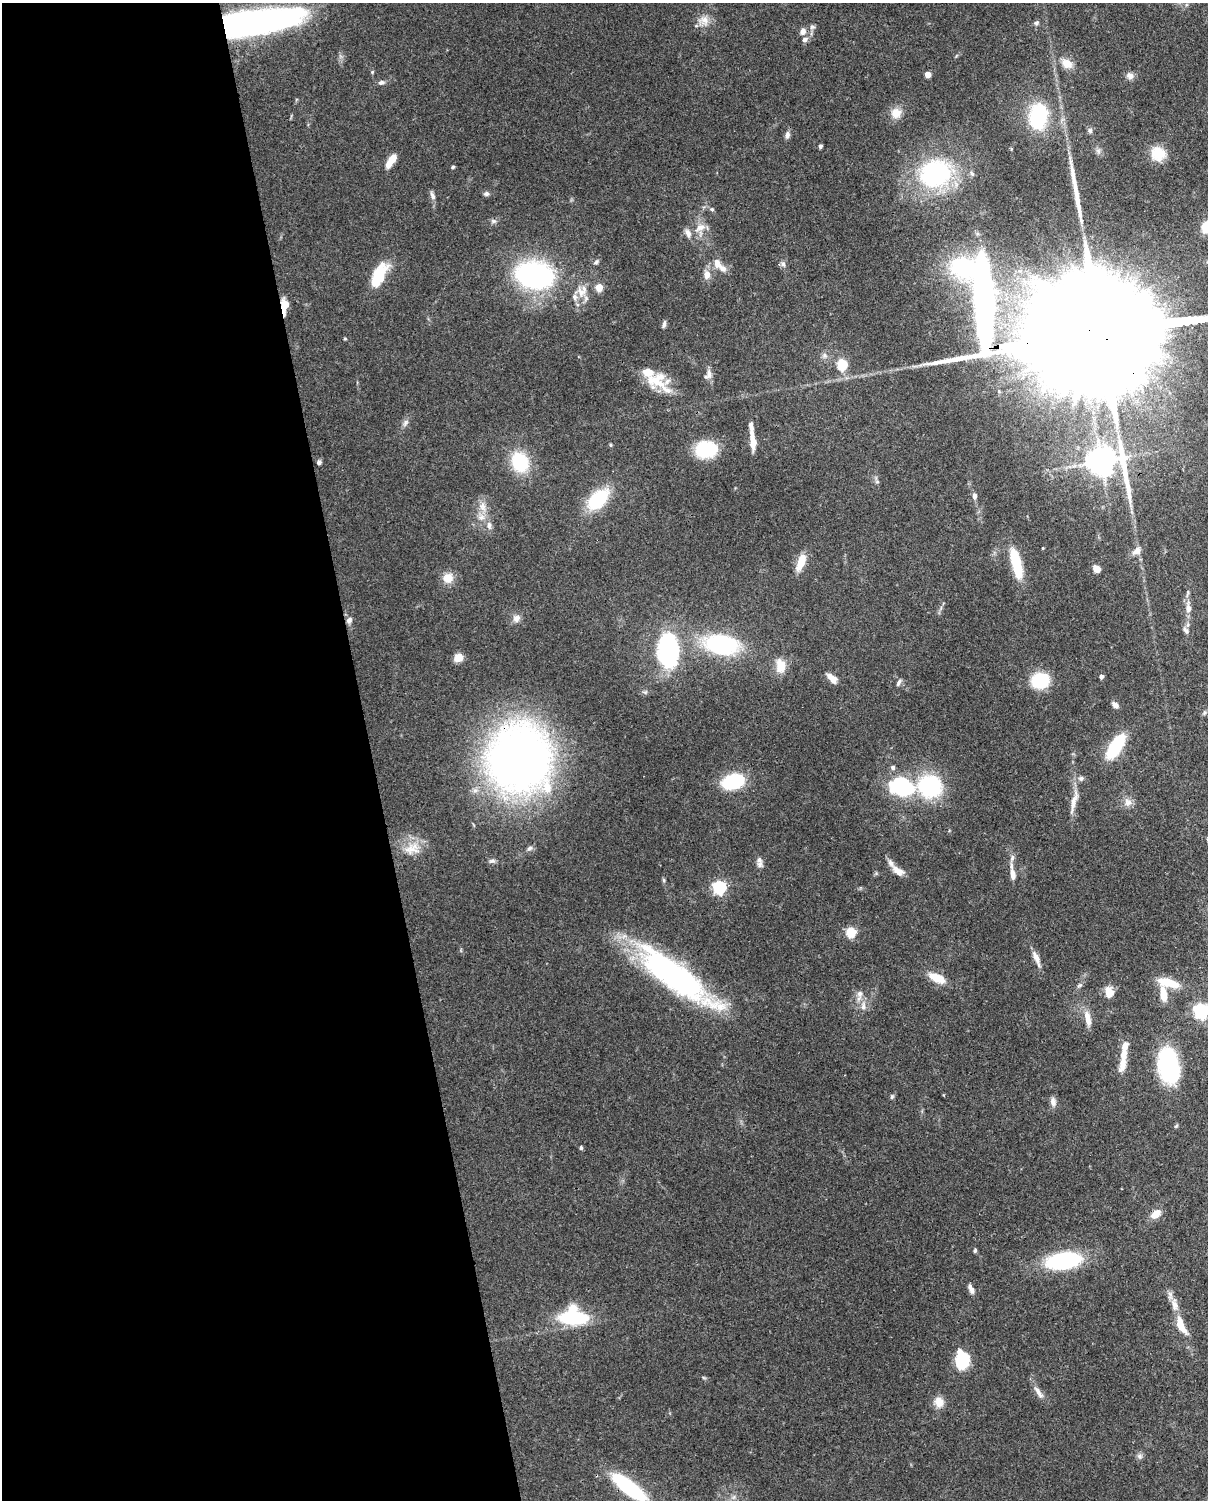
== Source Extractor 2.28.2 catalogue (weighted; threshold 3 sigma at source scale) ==
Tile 5 of 4 x 3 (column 1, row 2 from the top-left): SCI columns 91-1296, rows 1652-3149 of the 5005 x 4918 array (HDU 1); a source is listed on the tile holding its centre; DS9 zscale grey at full resolution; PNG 1210 x 1502 px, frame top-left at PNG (2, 3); no overlay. Shown black and unused: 31% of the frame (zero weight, under 3 of 4 exposures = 7% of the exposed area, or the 3 px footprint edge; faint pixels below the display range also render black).
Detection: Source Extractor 2.28.2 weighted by HDU 2 'WHT'; one run over the whole footprint, this tile lists its part. Background 0.109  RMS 0.0041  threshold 0.0184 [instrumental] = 3 sigma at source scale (4.5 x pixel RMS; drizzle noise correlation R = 1.50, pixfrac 1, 0.05/0.05 arcsec/px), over >= 5 px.
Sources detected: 140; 5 inside a brighter object's white glare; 1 long thin detection or spike segment (spike, bleed or trail) — not listed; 13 inside a brighter listed object's ellipse — not listed separately; the other 121 listed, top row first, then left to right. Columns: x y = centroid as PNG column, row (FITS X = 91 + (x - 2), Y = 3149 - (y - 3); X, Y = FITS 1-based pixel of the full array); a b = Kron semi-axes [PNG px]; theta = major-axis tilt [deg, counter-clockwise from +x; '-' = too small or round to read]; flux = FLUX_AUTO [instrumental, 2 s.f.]
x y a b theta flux
704 20 16 13 -22 4.4
1036 23 6 5 - 0.99
243 25 81 20 8 180
812 27 8 6 0 1.1
803 31 9 7 59 2
805 39 7 6 - 1.6
1067 63 15 10 -34 5
372 72 5 4 - 0.48
928 74 4 4 - 5.8
1130 76 9 8 - 2.2
381 82 9 6 13 1.2
896 113 14 13 - 4.9
1038 116 20 14 80 36
1090 130 7 6 - 0.96
787 135 9 6 76 1.6
820 146 4 3 - 0.98
1158 154 17 16 - 8.1
391 160 15 6 56 6.5
453 167 4 4 - 0.58
935 174 34 28 21 56
486 194 7 6 - 1.1
432 196 13 5 -67 1.5
712 209 6 5 - 0.71
493 221 8 6 0 1.1
1207 226 15 10 55 8.5
700 227 17 9 30 4
596 262 8 5 45 0.93
717 263 14 9 -66 3.3
783 264 8 6 -75 1.3
534 275 38 26 -11 74
707 275 12 9 -89 3
378 278 26 10 64 20
599 287 5 5 - 13
581 292 17 11 -67 5.2
285 305 14 9 -85 4.5
664 324 9 4 77 1.2
1111 332 150 25 7 53000
345 339 5 3 - 0.4
842 365 6 5 - 25
709 375 15 8 -81 2.3
656 380 29 20 -2 12
405 423 12 6 60 1.6
751 427 19 6 -82 2.1
753 444 14 7 83 4.1
610 445 5 4 - 0.5
706 449 18 14 6 28
1101 461 13 10 -30 620
319 462 6 5 - 0.99
520 462 20 16 -66 21
877 482 6 4 -1 0.67
974 496 8 6 -86 1.7
598 499 21 12 46 28
483 506 16 9 -80 4.1
489 525 11 7 -87 2.1
1043 548 3 3 - 0.35
1137 551 13 8 35 2.9
1015 560 21 9 -73 18
801 562 18 7 70 7.9
1097 569 8 6 -42 3.6
448 578 13 12 - 4.8
1188 608 18 8 -85 3.5
516 618 10 10 - 2.4
349 620 8 7 - 1.5
1186 631 11 6 -55 1.6
722 645 31 18 -6 49
669 652 33 22 -88 49
458 658 9 8 - 4.6
781 666 14 10 -88 7.1
1101 676 4 4 - 1.5
832 678 14 7 -45 3.1
1040 681 13 11 7 26
899 682 10 4 57 1.1
1115 705 9 6 -41 1.7
1204 713 7 4 59 0.71
1115 747 21 9 57 32
519 759 50 49 - 360
893 768 7 6 - 0.98
733 781 21 13 14 27
902 786 22 16 -16 42
930 786 20 19 - 42
1074 801 39 6 76 4.9
1128 802 11 11 - 2.8
529 848 8 5 38 1.2
412 849 25 17 17 8.3
1012 858 11 6 75 1.7
492 861 9 6 10 1.1
760 864 10 9 - 1.9
898 871 18 8 -32 3.8
1013 875 15 7 -83 3.2
664 880 6 4 -89 0.59
720 887 6 6 - 79
851 932 5 5 - 31
1036 958 23 7 -67 3.4
675 976 94 24 -36 110
937 978 18 8 -25 8.5
1168 983 25 9 -14 10
1080 985 8 4 30 0.88
1109 992 15 10 -81 4.2
860 994 11 7 83 2.4
1163 994 17 7 -82 6.1
863 1006 13 6 90 2.4
1201 1011 6 6 - 120
1088 1018 20 7 -79 4.8
1123 1063 22 9 78 5.3
1169 1065 34 18 -80 51
892 1096 7 5 74 0.75
1053 1102 13 8 -79 2
581 1148 6 4 -77 0.63
1155 1214 11 7 39 5
975 1250 6 4 89 0.71
1063 1261 33 15 8 42
971 1289 13 6 -64 2
573 1318 32 14 -2 27
1181 1325 24 9 -66 7.5
959 1351 6 5 - 1.8
962 1361 10 8 80 30
704 1378 6 4 -19 0.53
1038 1392 21 7 -56 2.9
939 1402 12 10 -77 4.9
1140 1456 8 7 - 1.2
629 1487 36 11 -37 45
Overlapping masked pixels (flux is a lower limit): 5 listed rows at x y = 243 25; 285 305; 1111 332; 519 759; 629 1487
Isophote crosses this tile's border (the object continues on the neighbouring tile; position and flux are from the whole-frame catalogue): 4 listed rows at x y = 1207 226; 1111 332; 1201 1011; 629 1487